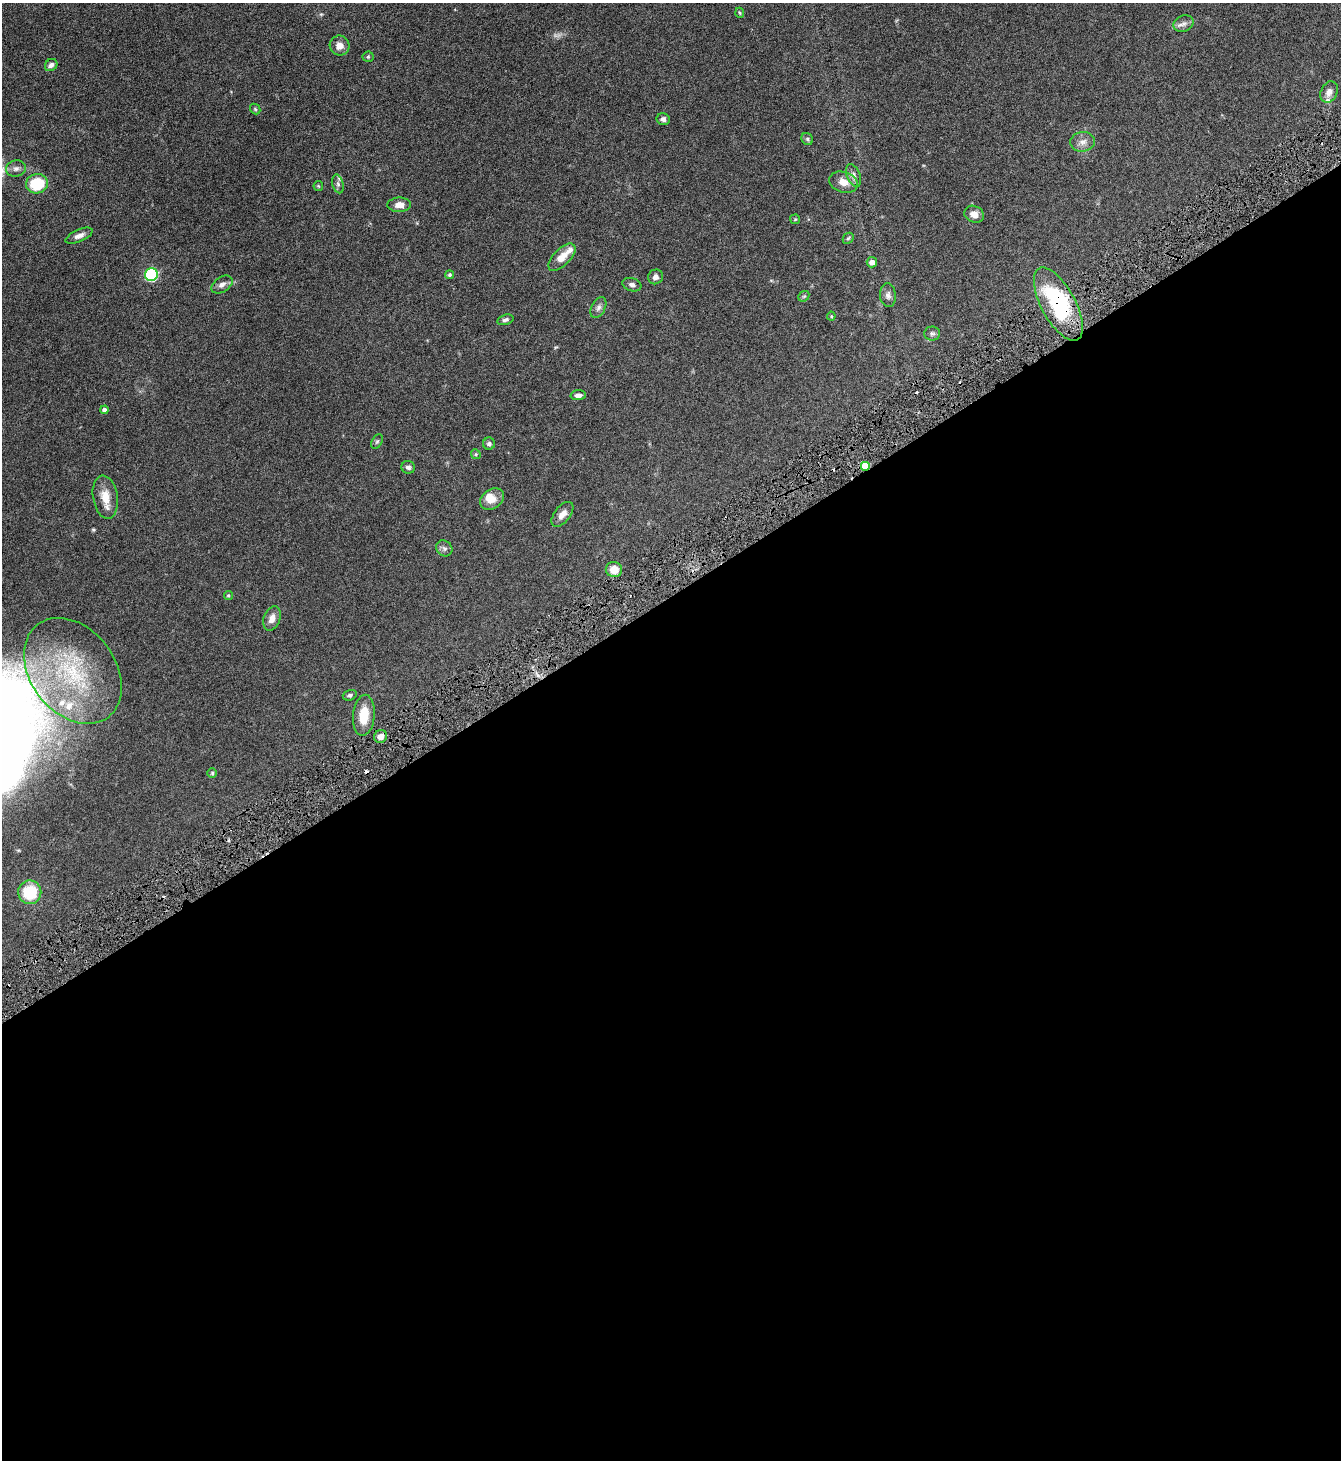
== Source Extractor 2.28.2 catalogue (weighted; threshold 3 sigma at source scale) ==
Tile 15 of 4 x 4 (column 3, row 4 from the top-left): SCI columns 2833-4171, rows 1-1458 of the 5801 x 5832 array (HDU 1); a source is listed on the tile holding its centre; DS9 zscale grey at full resolution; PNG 1343 x 1462 px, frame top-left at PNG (2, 3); each listed source drawn as its Kron ellipse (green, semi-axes under 4 px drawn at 4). Shown black and unused: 59% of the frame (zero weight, under 4 of 8 exposures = <1% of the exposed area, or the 3 px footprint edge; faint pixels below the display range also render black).
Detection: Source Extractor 2.28.2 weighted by HDU 2 'WHT'; one run over the whole footprint, this tile lists its part. Background 0.082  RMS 0.0034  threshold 0.0137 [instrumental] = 3 sigma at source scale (4.09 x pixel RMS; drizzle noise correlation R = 1.36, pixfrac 0.8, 0.05/0.05 arcsec/px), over >= 5 px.
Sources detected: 65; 4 cosmic-ray / hot-pixel residue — neither listed nor drawn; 6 inside a brighter listed object's ellipse — not listed separately; the other 55 listed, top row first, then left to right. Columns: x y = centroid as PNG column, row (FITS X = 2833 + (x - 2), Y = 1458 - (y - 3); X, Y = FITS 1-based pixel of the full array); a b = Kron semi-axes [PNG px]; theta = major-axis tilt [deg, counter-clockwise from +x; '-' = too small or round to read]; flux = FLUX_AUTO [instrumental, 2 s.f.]
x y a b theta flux
740 13 5 3 - 0.32
1183 24 10 8 23 1.4
339 46 10 10 - 2.1
368 57 5 5 - 0.37
51 65 7 5 44 1.1
1329 92 11 8 64 1.8
255 109 6 4 -47 0.4
663 119 6 6 - 1
807 139 6 5 - 0.59
1083 142 12 10 5 2
16 168 10 8 11 1.3
854 176 12 6 -70 1.5
844 182 15 10 -17 3.4
37 184 11 9 12 11
338 184 9 5 -76 0.91
318 186 5 4 - 0.33
399 205 12 7 1 2.4
974 214 10 8 -24 1.9
795 219 5 4 - 0.32
79 236 14 6 24 1.6
848 238 6 5 - 0.42
562 257 17 8 45 3.8
872 262 5 5 - 1.7
151 274 6 6 - 32
450 275 4 4 - 0.61
655 277 7 7 - 1.3
222 284 12 7 33 1.5
632 285 10 6 -17 0.95
888 295 12 8 -86 1.3
804 296 6 4 42 0.43
1058 304 40 17 -62 31
598 308 11 6 63 1.2
831 316 4 4 - 0.3
505 320 8 5 16 0.8
932 333 8 7 - 0.81
578 395 7 5 1 1.3
104 410 4 4 - 0.95
377 441 8 5 62 0.53
489 444 6 6 - 0.72
476 454 5 4 - 0.37
865 466 5 5 - 6.2
408 467 7 6 - 0.98
105 497 22 12 -81 4.6
492 499 13 9 34 3
562 514 14 8 52 2.2
444 548 8 7 - 1
614 570 8 7 - 3.6
228 595 4 4 - 0.44
272 619 12 8 70 2.3
73 671 58 42 -53 37
350 695 7 5 17 0.71
364 715 20 11 84 6.7
381 736 7 6 - 2.1
212 773 4 4 - 0.39
30 892 12 11 - 11
Overlapping masked pixels (flux is a lower limit): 2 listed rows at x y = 1058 304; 865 466